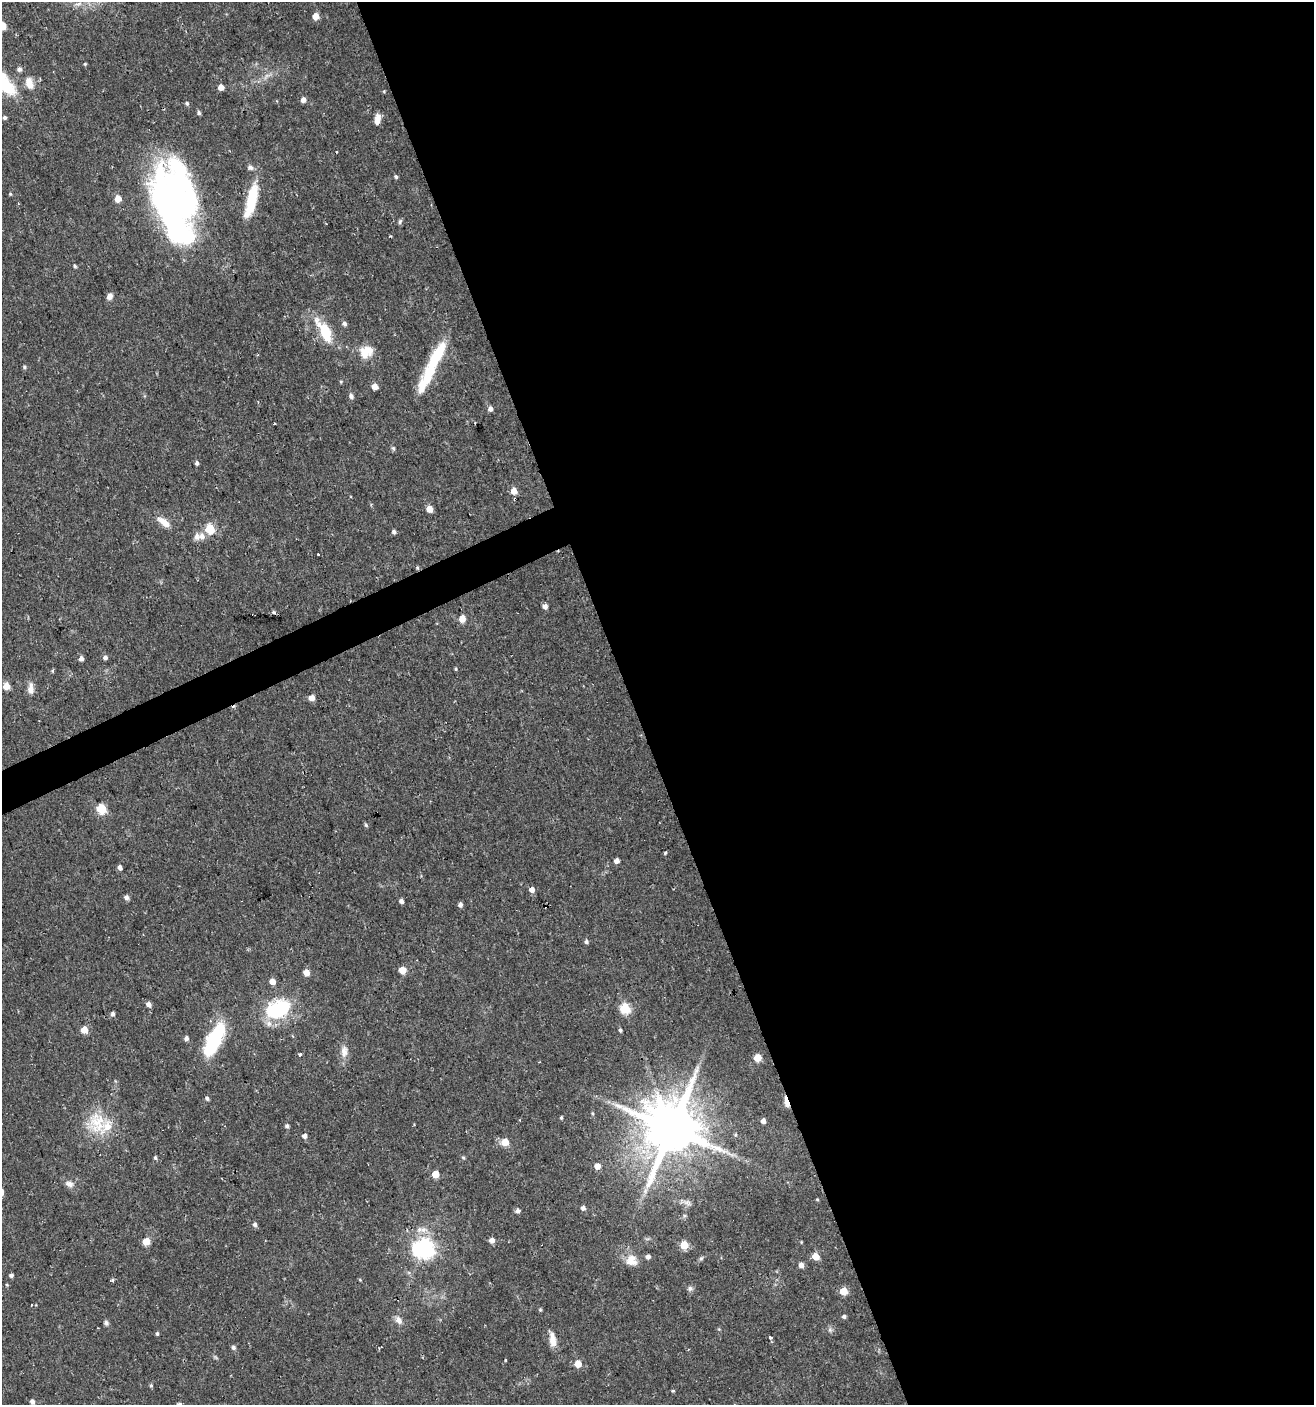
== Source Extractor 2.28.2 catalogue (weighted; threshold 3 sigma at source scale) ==
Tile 8 of 4 x 4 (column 4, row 2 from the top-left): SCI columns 4019-5330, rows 2808-4210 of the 5473 x 5614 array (HDU 1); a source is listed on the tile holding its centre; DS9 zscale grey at full resolution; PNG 1316 x 1407 px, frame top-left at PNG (2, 2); no overlay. Shown black and unused: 53% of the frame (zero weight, under 2 of 3 exposures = <1% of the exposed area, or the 3 px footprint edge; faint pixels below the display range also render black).
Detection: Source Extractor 2.28.2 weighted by HDU 2 'WHT'; one run over the whole footprint, this tile lists its part. Background 0.0254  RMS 0.0042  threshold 0.0188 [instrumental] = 3 sigma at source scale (4.5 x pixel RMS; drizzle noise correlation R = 1.50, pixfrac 1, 0.0396/0.0396 arcsec/px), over >= 5 px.
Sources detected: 139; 1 too faint to see at this stretch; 5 inside a brighter object's white glare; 3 cosmic-ray / hot-pixel residue — not listed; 2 inside a brighter listed object's ellipse — not listed separately; the other 128 listed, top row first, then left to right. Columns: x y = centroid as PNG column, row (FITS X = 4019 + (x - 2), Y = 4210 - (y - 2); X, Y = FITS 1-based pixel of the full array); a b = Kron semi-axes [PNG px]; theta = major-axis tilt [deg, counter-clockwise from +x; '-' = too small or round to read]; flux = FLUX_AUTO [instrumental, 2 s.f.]
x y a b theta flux
315 16 5 5 - 5.6
2 26 5 5 - 11
85 64 4 3 - 0.5
19 69 5 5 - 1.5
29 83 17 10 -71 4.3
221 87 4 4 - 4
384 91 4 3 - 0.39
303 100 5 5 - 2.5
187 103 5 5 - 0.79
199 113 5 5 - 0.88
4 117 4 4 - 1
377 119 13 6 81 3.1
337 152 3 2 - 0.38
250 168 8 6 -17 1.2
396 177 5 4 - 0.76
10 194 5 4 - 0.46
118 198 5 5 - 5.8
251 200 41 11 76 16
174 201 70 42 -84 150
400 221 7 5 73 0.79
75 266 4 4 - 0.67
110 296 8 6 59 2
344 323 5 5 - 1.2
325 331 20 9 -61 19
366 352 19 15 33 7.2
24 367 5 4 - 0.68
430 370 56 11 64 24
341 382 4 4 - 0.45
375 387 5 4 - 4.6
351 396 5 5 - 1.4
490 409 5 4 - 1.8
274 424 3 2 - 0.37
393 448 5 5 - 0.7
197 463 5 4 - 1.1
514 491 5 4 - 5.6
429 509 5 4 - 5.9
164 522 19 8 -36 4.8
210 529 5 5 - 24
394 532 5 5 - 1
202 536 8 7 - 2.9
318 554 3 3 - 1.5
417 568 6 4 -70 0.59
545 606 5 4 - 2.1
273 612 6 4 -4 0.9
462 619 5 5 - 5.3
105 657 4 4 - 1.4
81 658 5 5 - 1.6
456 669 4 3 - 0.55
52 671 3 3 - 0.86
6 686 5 5 - 7.7
31 688 16 8 87 2.8
312 698 4 4 - 4
101 809 5 5 - 24
366 825 6 4 -48 0.59
665 852 4 3 - 0.88
617 861 4 4 - 2.4
120 868 4 4 - 1.9
532 890 5 5 - 3.1
126 897 5 5 - 1.8
401 901 5 4 - 1.5
460 905 5 5 - 1.1
586 942 5 4 - 1.1
402 970 5 5 - 9.5
306 973 5 5 - 4.3
272 982 5 5 - 3.7
149 1005 5 4 - 2.1
625 1009 5 5 - 30
277 1010 25 17 25 33
113 1014 5 4 - 1.2
84 1030 5 5 - 6.9
620 1030 4 3 - 0.73
186 1038 5 5 - 1.4
214 1039 37 13 64 34
344 1051 18 9 87 3.6
300 1054 3 3 - 2.8
757 1058 5 5 - 12
207 1098 4 4 - 1.1
786 1102 13 4 -75 2.9
592 1113 6 3 -71 0.51
561 1118 4 3 - 0.59
763 1121 4 4 - 2.4
97 1123 33 27 -75 16
287 1126 5 4 - 1.1
671 1129 17 15 -71 3100
735 1135 5 3 - 0.47
305 1136 5 4 - 2
505 1142 5 5 - 9.7
463 1157 6 4 -87 0.65
155 1158 5 4 - 0.72
597 1166 5 5 - 4
435 1174 5 5 - 8
69 1184 11 8 -27 2.3
645 1191 9 6 71 1.8
817 1199 5 3 - 0.39
687 1202 13 6 -13 1.9
583 1208 4 4 - 1.6
518 1211 6 5 - 1.4
255 1224 5 5 - 1.2
492 1240 5 5 - 2.6
146 1241 5 5 - 10
684 1245 5 5 - 15
424 1249 8 7 - 240
815 1256 5 5 - 7.9
648 1257 4 4 - 1.8
701 1258 7 5 30 0.73
631 1260 16 15 - 5.4
801 1265 5 5 - 2.3
11 1275 4 4 - 1.4
112 1280 5 4 - 0.62
360 1280 4 4 - 0.39
690 1289 8 7 - 1.2
843 1291 5 5 - 12
31 1305 3 2 - 0.38
540 1310 5 4 - 0.55
844 1316 4 4 - 1.1
398 1320 12 8 -52 2.4
106 1323 7 5 -87 0.98
719 1329 4 4 - 0.42
830 1330 7 6 - 1
157 1334 4 4 - 0.78
770 1338 4 3 - 1.2
553 1340 18 7 -79 4.8
233 1348 5 5 - 1.2
506 1360 3 2 - 0.53
578 1364 5 5 - 7.2
151 1385 5 4 - 0.59
673 1391 5 3 - 0.47
32 1402 5 4 - 1.6
Overlapping masked pixels (flux is a lower limit): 2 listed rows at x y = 417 568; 786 1102
Isophote crosses this tile's border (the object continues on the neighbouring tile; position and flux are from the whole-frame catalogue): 1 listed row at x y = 2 26